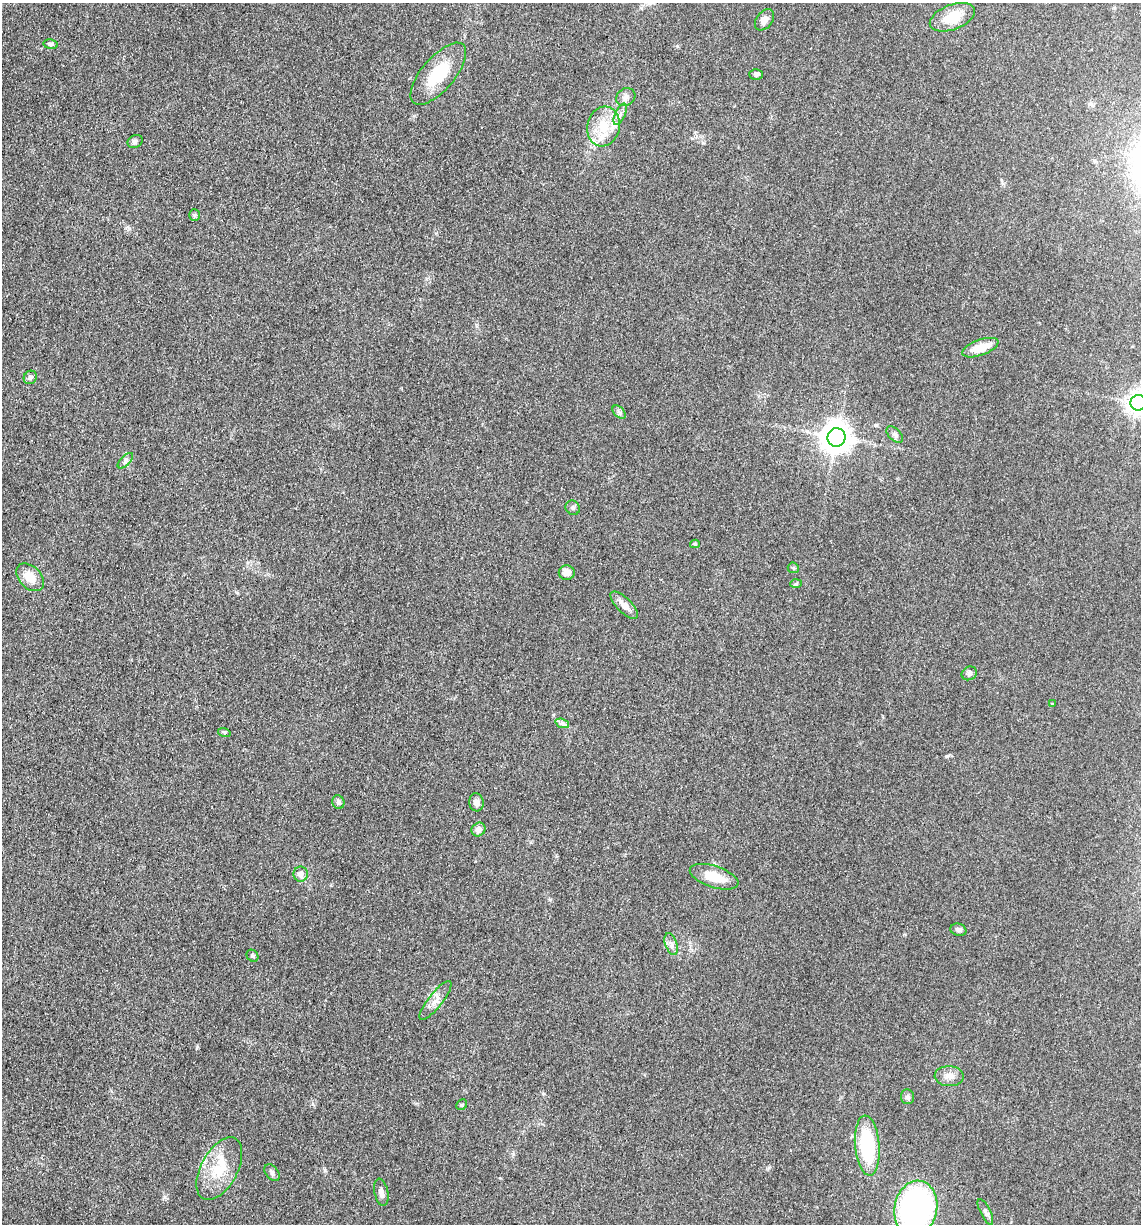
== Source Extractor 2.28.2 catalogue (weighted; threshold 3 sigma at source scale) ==
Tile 11 of 4 x 4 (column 3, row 3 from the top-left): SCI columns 2525-3663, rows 1243-2464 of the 4980 x 4922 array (HDU 1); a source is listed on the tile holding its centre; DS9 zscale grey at full resolution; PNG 1143 x 1226 px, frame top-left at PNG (2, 3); each listed source drawn as its Kron ellipse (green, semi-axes under 4 px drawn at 4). Shown black and unused: <1% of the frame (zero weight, under 3 of 5 exposures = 4% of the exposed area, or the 3 px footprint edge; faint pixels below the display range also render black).
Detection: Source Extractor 2.28.2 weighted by HDU 2 'WHT'; one run over the whole footprint, this tile lists its part. Background 0.0565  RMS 0.0059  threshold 0.0265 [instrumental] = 3 sigma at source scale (4.5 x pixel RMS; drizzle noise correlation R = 1.50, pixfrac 1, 0.05/0.05 arcsec/px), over >= 5 px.
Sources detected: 48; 2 inside a brighter listed object's ellipse — not listed separately; the other 46 listed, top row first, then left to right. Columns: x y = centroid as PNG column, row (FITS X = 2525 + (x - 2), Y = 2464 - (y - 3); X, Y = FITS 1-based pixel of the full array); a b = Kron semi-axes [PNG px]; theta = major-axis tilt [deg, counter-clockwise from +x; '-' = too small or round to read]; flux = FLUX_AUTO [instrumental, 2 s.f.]
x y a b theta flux
952 17 23 12 21 14
765 20 12 8 53 3.7
50 44 7 4 -10 1.5
438 74 38 16 50 23
756 74 6 5 - 1.5
626 97 10 8 34 2.8
620 114 11 5 66 2.3
604 126 20 16 76 15
135 141 8 6 29 1.4
194 215 6 5 - 1
980 348 19 7 20 11
30 377 7 6 - 1.6
1138 403 8 7 - 420
619 412 8 5 -45 1.3
895 435 10 6 -45 1.8
836 437 9 9 - 880
125 461 10 5 45 1.5
573 508 7 6 - 1.5
695 544 5 4 - 0.78
793 568 6 5 - 0.85
567 573 8 7 - 4.7
30 577 16 11 -44 8.7
796 584 6 4 4 0.81
624 605 18 7 -45 5
969 673 8 6 29 1.7
1052 704 4 3 - 0.5
562 723 7 4 -19 1.5
224 732 6 4 -18 0.8
338 802 7 6 - 1.9
476 802 9 7 -81 2.7
478 829 7 6 - 3
301 874 7 7 - 3.4
714 877 25 10 -18 13
958 930 8 6 -16 1.9
671 944 11 6 -71 2.5
252 956 6 5 - 0.98
435 1000 24 7 51 4.9
949 1076 14 10 -3 4.5
908 1097 7 6 - 1.6
462 1105 6 5 - 0.89
867 1146 30 12 -85 43
219 1169 34 18 62 20
272 1173 9 6 -53 1.6
381 1192 14 7 -78 2.7
916 1208 28 21 79 160
985 1212 14 5 -63 2
Isophote crosses this tile's border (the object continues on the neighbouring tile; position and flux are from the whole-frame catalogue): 2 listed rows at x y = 1138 403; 916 1208
Unlisted compact peaks at least as high as the median listed source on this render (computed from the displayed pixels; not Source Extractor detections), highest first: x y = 165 1197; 197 1047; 947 756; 543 1094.